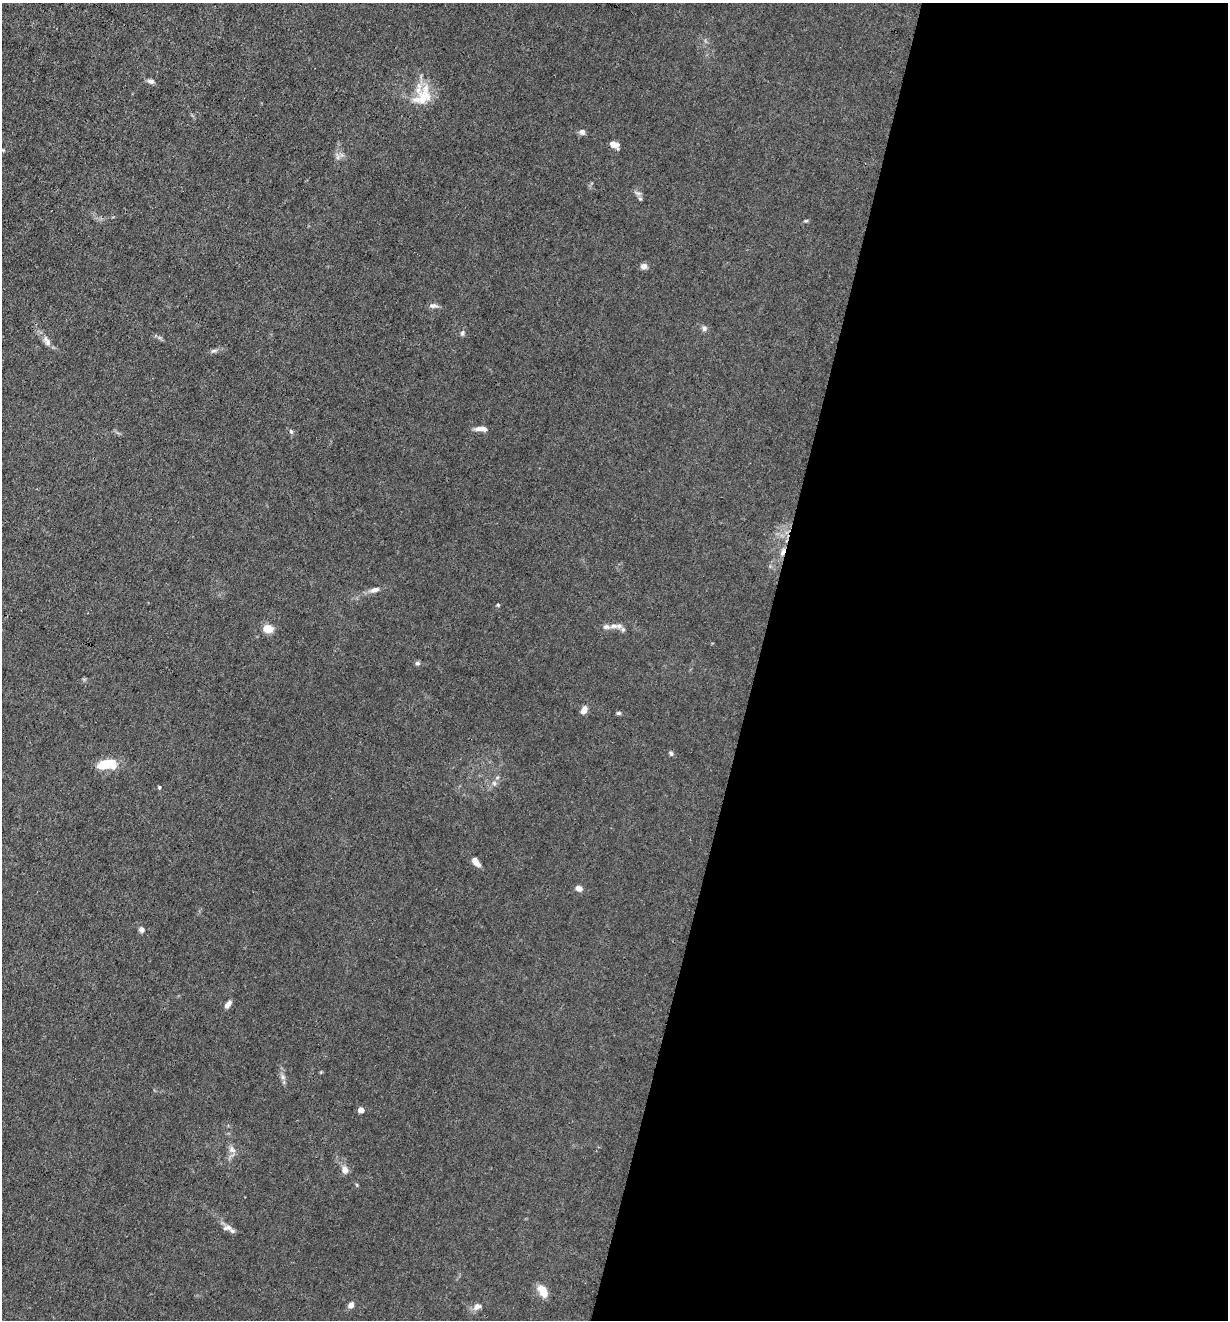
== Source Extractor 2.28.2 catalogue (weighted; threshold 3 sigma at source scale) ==
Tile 12 of 4 x 4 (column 4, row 3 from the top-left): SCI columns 3811-5036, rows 1319-2636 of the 5293 x 5273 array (HDU 1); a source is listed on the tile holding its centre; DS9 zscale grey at full resolution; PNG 1230 x 1322 px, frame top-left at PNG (2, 3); no overlay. Shown black and unused: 38% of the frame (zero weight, under 3 of 4 exposures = <1% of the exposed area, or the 3 px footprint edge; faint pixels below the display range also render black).
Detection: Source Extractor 2.28.2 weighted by HDU 2 'WHT'; one run over the whole footprint, this tile lists its part. Background 0.0242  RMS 0.003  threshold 0.0133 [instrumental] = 3 sigma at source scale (4.5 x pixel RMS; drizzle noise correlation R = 1.50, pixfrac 1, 0.05/0.05 arcsec/px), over >= 5 px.
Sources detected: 43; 3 inside a brighter listed object's ellipse — not listed separately; the other 40 listed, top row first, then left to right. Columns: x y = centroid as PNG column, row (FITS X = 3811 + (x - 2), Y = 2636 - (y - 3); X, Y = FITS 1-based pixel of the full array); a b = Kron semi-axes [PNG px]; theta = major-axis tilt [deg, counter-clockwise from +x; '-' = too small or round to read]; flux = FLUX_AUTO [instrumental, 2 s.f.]
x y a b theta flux
151 81 8 6 -5 0.93
423 96 31 22 60 8.2
582 132 8 8 - 0.93
614 145 9 6 -29 2.2
338 157 7 4 72 0.69
640 198 6 4 -2 0.41
806 221 6 4 18 0.35
644 266 7 6 - 1.4
433 306 11 6 -1 1.1
704 328 7 6 - 0.82
462 333 7 5 36 0.61
47 341 16 7 -60 1.8
214 351 8 4 8 0.66
479 429 12 7 0 1.4
291 431 7 5 -68 0.51
783 552 13 6 70 1.5
375 590 13 6 14 1.5
498 605 4 4 - 0.32
613 626 11 6 0 1.5
268 629 8 6 -2 5.5
623 629 6 6 - 0.64
417 663 7 5 1 0.62
584 710 8 5 61 2.2
619 713 6 5 - 0.45
671 753 6 5 - 0.54
106 764 23 10 15 6.2
497 778 6 4 20 0.39
159 787 5 4 - 0.31
476 862 11 6 -52 2.2
579 888 7 6 - 1.5
141 929 6 6 - 1
228 1004 9 5 53 1.4
283 1077 7 6 - 0.81
361 1110 4 4 - 3.2
232 1149 11 8 -50 1.4
345 1170 8 7 - 1.9
227 1228 15 7 2 1.4
543 1291 15 8 -64 3.9
351 1305 6 5 - 1.5
477 1307 11 8 29 1.5
Overlapping masked pixels (flux is a lower limit): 1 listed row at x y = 783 552